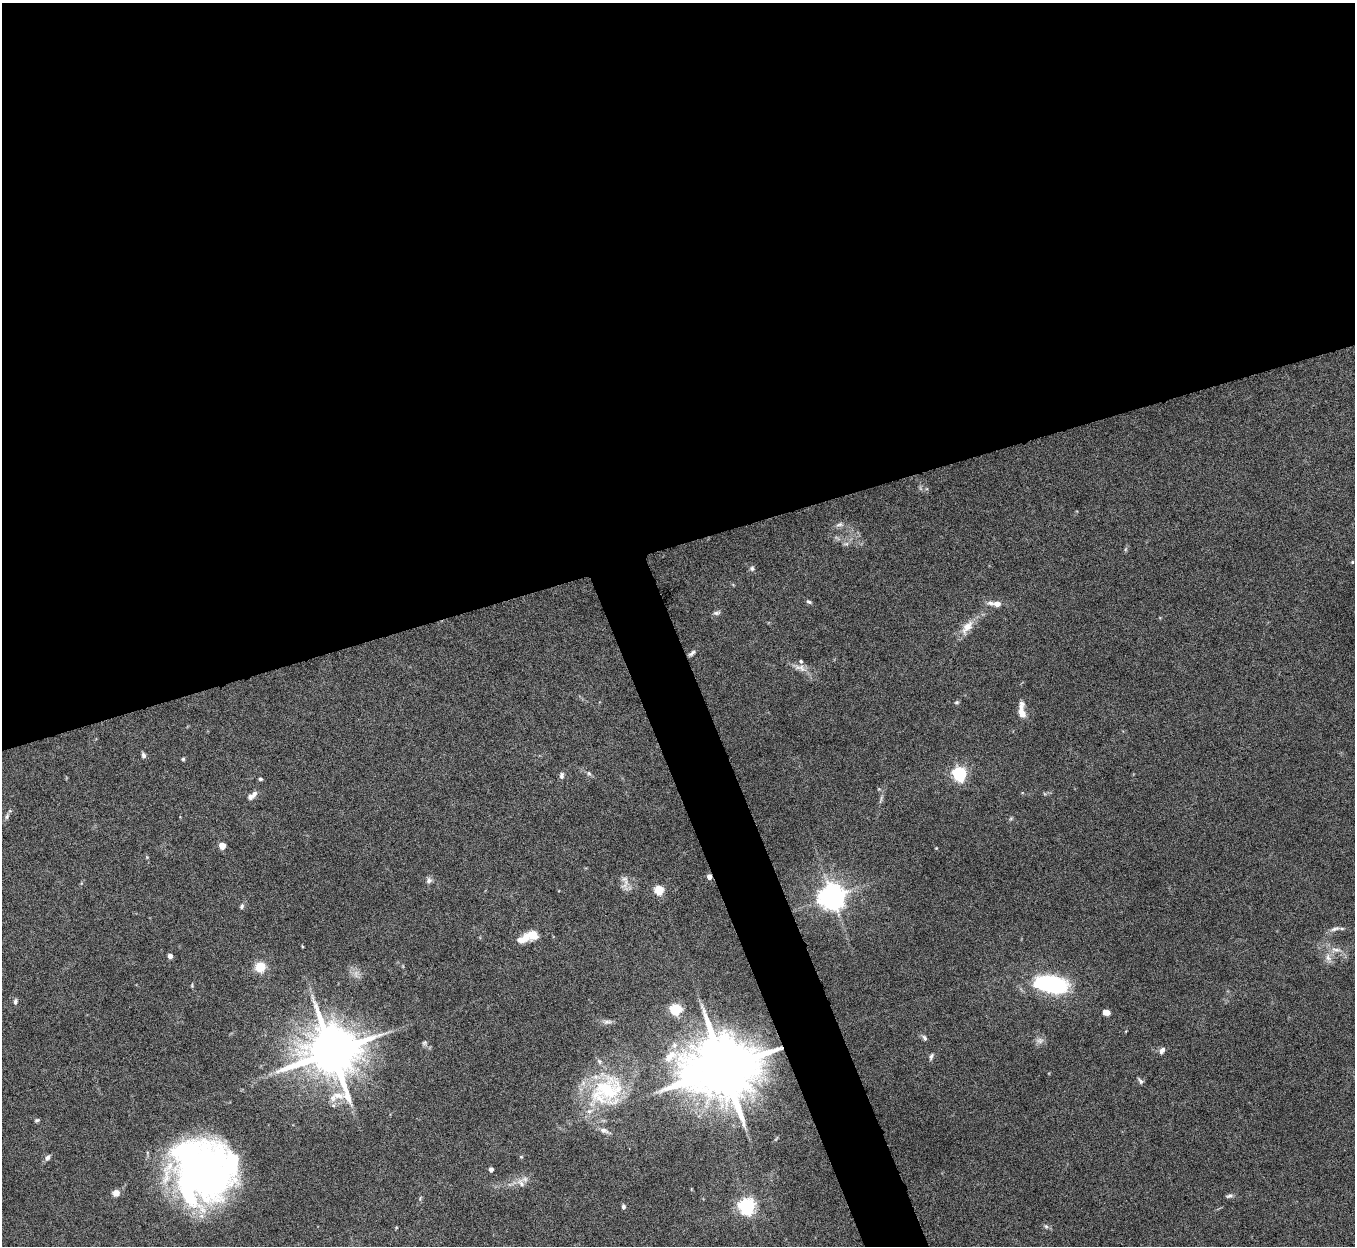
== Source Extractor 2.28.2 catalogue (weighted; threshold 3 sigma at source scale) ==
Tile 2 of 4 x 4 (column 2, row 1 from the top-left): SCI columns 1356-2708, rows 3885-5128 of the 5422 x 5403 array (HDU 1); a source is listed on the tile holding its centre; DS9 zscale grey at full resolution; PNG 1357 x 1248 px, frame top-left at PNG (2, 3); no overlay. Shown black and unused: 46% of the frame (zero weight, under 8 of 15 exposures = <1% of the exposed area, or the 3 px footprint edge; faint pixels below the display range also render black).
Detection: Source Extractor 2.28.2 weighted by HDU 2 'WHT'; one run over the whole footprint, this tile lists its part. Background 0.161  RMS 0.0048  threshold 0.0196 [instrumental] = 3 sigma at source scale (4.09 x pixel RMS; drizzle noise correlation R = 1.36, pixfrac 0.8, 0.05/0.05 arcsec/px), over >= 5 px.
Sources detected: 73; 1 too faint to see at this stretch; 2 inside a brighter object's white glare — not listed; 6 inside a brighter listed object's ellipse — not listed separately; the other 64 listed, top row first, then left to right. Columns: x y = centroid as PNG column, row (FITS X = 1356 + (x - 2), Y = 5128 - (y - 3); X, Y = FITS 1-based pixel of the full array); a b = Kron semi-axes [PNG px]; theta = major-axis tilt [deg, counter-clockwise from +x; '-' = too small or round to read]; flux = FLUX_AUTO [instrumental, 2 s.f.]
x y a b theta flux
839 524 11 5 23 1.4
1352 562 4 3 - 0.36
752 568 6 6 - 1.1
809 602 8 4 -28 0.88
997 604 8 6 -6 2.4
716 613 10 5 1 1.1
967 627 24 11 54 5.8
692 653 10 5 36 1.2
801 668 13 9 -45 2.9
957 702 6 5 - 0.67
1022 711 16 6 -84 6.3
143 755 6 5 - 1.2
183 759 4 4 - 0.59
589 773 7 5 -46 0.96
959 774 6 6 - 100
562 775 8 6 83 1.3
260 779 5 4 - 0.69
250 796 8 7 - 1.7
881 799 15 3 73 1.1
7 816 9 5 67 1.2
222 846 5 4 - 8.4
936 848 4 4 - 0.33
709 877 5 4 - 2.8
624 879 9 7 -1 1.9
429 880 8 8 - 1.5
659 890 5 5 - 25
832 897 9 8 - 540
242 906 7 5 66 0.94
1335 929 15 5 17 1.9
533 935 18 11 1 6.1
302 946 4 3 - 0.38
1336 950 14 6 0 2.8
170 956 4 4 - 2.8
1328 957 12 7 -63 2.6
260 967 7 7 - 12
1051 984 27 12 -9 65
192 985 6 3 73 0.45
312 997 10 4 -77 1.4
15 1001 7 5 78 1.1
676 1009 5 5 - 41
1106 1012 7 5 -12 3.3
607 1022 13 5 8 1.6
924 1038 8 5 -58 1
1040 1040 11 8 -1 2
424 1043 8 6 33 0.92
1162 1050 9 6 59 1.7
332 1052 14 14 - 2800
670 1056 22 12 39 7.8
931 1056 9 5 68 1.1
724 1068 18 16 9 4800
1140 1081 8 5 -46 1.1
606 1091 54 41 41 46
333 1105 6 4 -19 0.7
37 1120 6 4 15 0.67
47 1157 8 6 53 1.5
521 1157 5 4 - 0.52
491 1169 4 4 - 2
203 1173 55 52 46 230
521 1183 13 8 -58 2.5
116 1193 9 8 - 2.3
1229 1196 10 5 13 1.1
747 1206 6 6 - 160
623 1207 6 5 - 1.1
1046 1226 7 5 -67 0.89
Overlapping masked pixels (flux is a lower limit): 2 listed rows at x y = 709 877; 724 1068